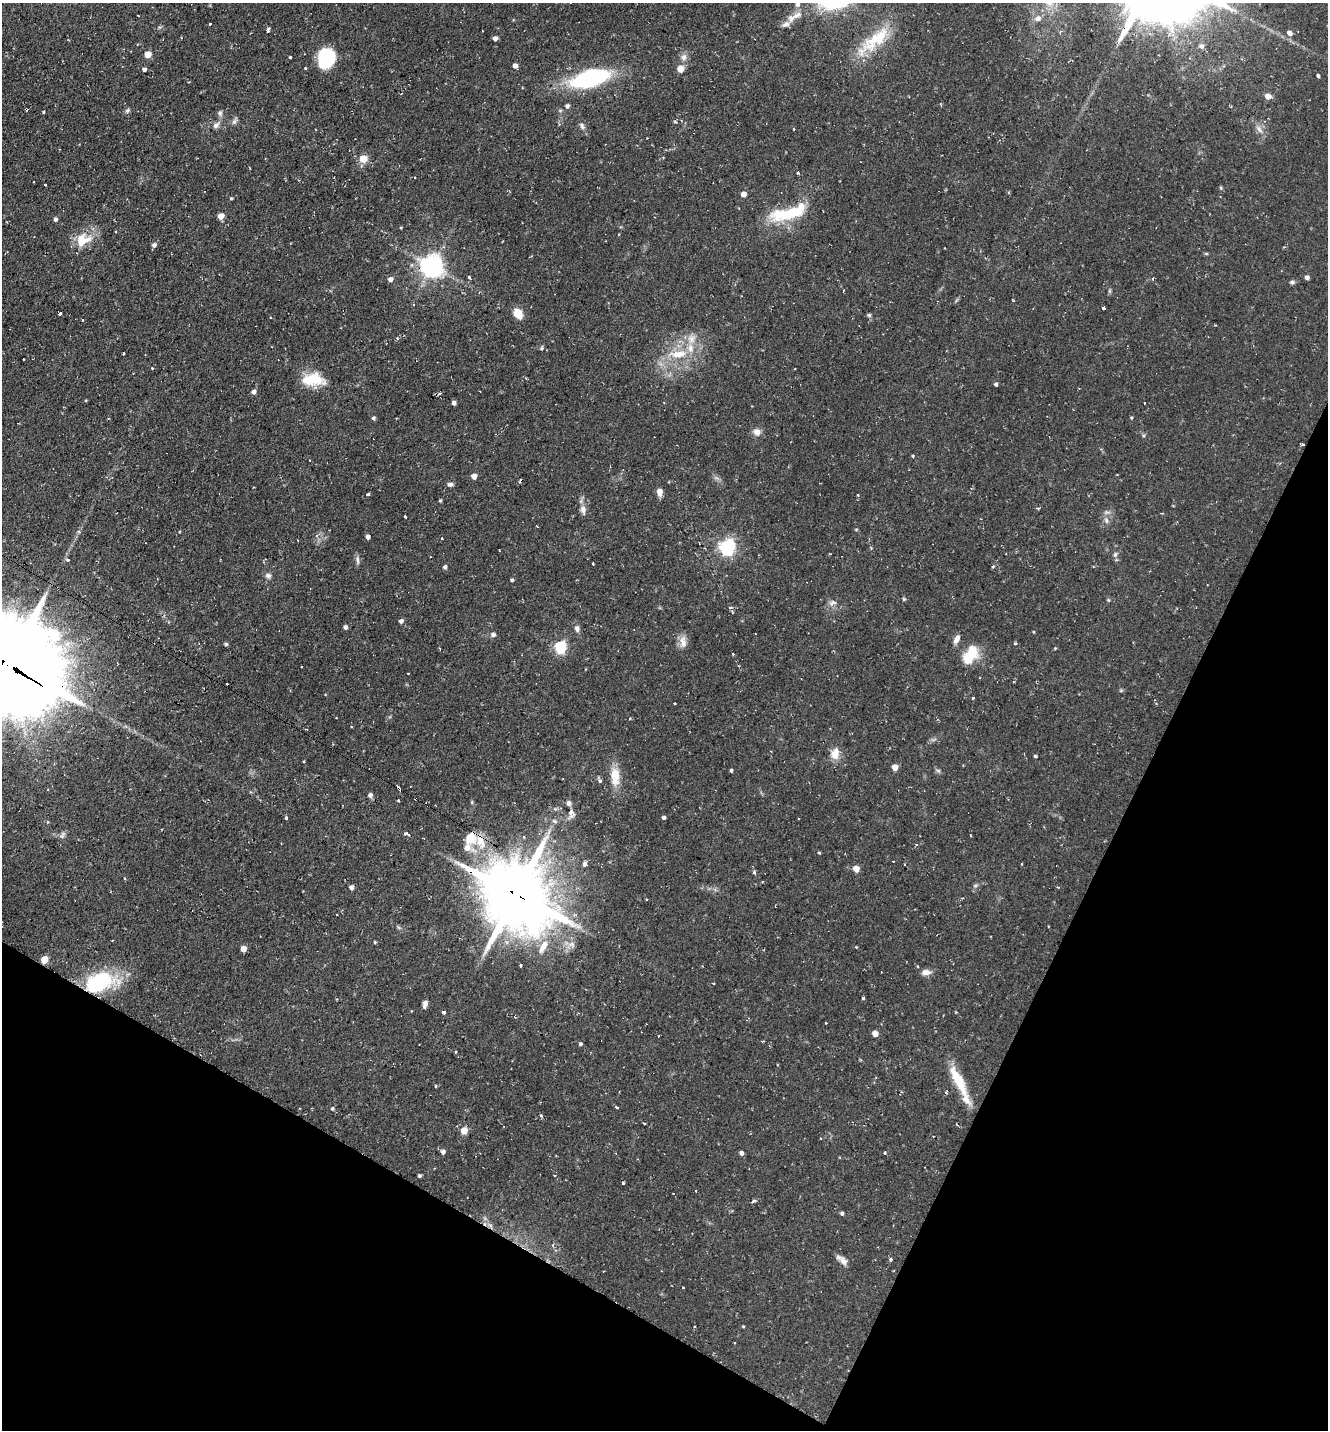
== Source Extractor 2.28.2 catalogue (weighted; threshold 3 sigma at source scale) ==
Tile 15 of 4 x 4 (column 3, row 4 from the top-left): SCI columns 2928-4253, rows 1-1428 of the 5727 x 5714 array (HDU 1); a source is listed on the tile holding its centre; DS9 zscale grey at full resolution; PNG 1330 x 1432 px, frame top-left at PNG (2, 3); no overlay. Shown black and unused: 25% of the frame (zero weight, under 2 of 3 exposures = <1% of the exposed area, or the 3 px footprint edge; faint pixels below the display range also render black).
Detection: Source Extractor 2.28.2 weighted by HDU 2 'WHT'; one run over the whole footprint, this tile lists its part. Background 0.0823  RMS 0.0071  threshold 0.0319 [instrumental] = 3 sigma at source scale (4.5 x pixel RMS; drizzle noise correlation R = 1.50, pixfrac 1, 0.05/0.05 arcsec/px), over >= 5 px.
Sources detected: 203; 1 inside a brighter object's white glare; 14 cosmic-ray / hot-pixel residue — not listed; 7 inside a brighter listed object's ellipse — not listed separately; the other 181 listed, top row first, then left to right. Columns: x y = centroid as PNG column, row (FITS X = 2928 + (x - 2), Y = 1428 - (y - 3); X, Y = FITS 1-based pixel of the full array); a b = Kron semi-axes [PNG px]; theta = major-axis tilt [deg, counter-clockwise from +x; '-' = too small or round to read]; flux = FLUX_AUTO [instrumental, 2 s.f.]
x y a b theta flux
797 5 7 6 - 2.2
138 16 3 2 - 0.5
791 18 12 9 47 5.6
1038 18 7 7 - 3.7
210 24 3 3 - 3.6
268 30 5 3 - 1.4
1289 33 5 5 - 3.9
495 38 5 4 - 2.8
875 40 56 16 40 31
1202 46 7 6 - 2.8
148 54 5 4 - 11
290 57 3 3 - 1.4
684 57 9 8 - 3.2
326 59 20 15 64 34
515 66 5 5 - 3.4
305 68 3 3 - 1.1
144 69 4 4 - 1.8
680 69 5 4 - 12
1318 76 3 3 - 1.4
590 78 30 13 16 100
1268 96 5 5 - 6.6
567 106 5 5 - 2.4
127 110 7 5 45 1.4
43 112 3 3 - 1.6
220 113 8 6 82 2
675 121 4 3 - 0.98
234 122 9 6 59 2
216 125 10 6 45 2.9
582 126 10 6 -61 2.3
794 129 3 3 - 0.61
1259 129 12 5 -50 3
363 159 5 5 - 16
798 173 3 3 - 1
33 182 3 2 - 0.71
45 185 3 3 - 1.1
1221 188 5 3 - 0.81
743 194 4 4 - 5.7
231 199 4 3 - 0.98
790 213 45 13 11 34
221 216 5 4 - 8.2
55 219 5 4 - 2
83 240 24 18 25 15
154 245 5 5 - 2.5
1206 254 6 4 -1 0.78
432 266 7 7 - 570
469 277 4 3 - 1.9
1307 277 4 4 - 2.7
1153 278 4 3 - 0.77
390 279 5 5 - 3.3
1292 282 5 5 - 1.7
1103 308 4 3 - 4.1
60 314 3 3 - 2.8
518 314 10 7 -56 12
869 315 6 5 - 1.2
270 318 3 3 - 0.82
397 338 4 4 - 0.98
691 339 14 10 76 7.2
541 348 6 4 23 1
678 354 25 11 5 16
152 368 3 3 - 0.83
313 380 27 14 -2 20
996 384 4 4 - 1.6
254 392 5 4 - 2.5
454 403 4 4 - 2.1
1144 403 3 2 - 0.72
1131 417 4 3 - 0.7
373 418 5 4 - 1.2
757 432 10 9 - 4.1
1302 444 4 3 - 0.77
310 460 3 2 - 0.51
474 476 4 4 - 5.6
450 484 7 5 5 1.9
660 492 7 6 - 4.9
368 494 4 3 - 2.2
858 495 3 3 - 0.84
440 501 4 3 - 0.8
583 510 12 7 -85 3.7
405 516 3 3 - 1
1106 520 9 5 -71 2.3
856 529 5 3 - 0.63
79 532 5 5 - 1.1
368 537 5 4 - 2.2
442 538 3 3 - 0.88
727 547 6 6 - 210
1115 555 9 5 63 1.7
68 560 3 3 - 2.8
357 560 13 4 -86 2
593 563 3 3 - 1.9
993 566 4 4 - 0.88
445 567 5 4 - 1.9
268 575 8 6 -10 2.1
512 580 4 3 - 1.1
904 599 5 4 - 0.84
833 602 12 6 8 2.7
401 621 4 4 - 2.5
345 627 5 4 - 2.1
577 629 8 7 - 2.6
493 635 7 6 - 2.1
957 639 12 6 61 3.5
683 641 17 9 -86 5.3
226 644 5 4 - 1.1
1015 644 4 3 - 0.76
560 647 6 5 - 89
439 648 4 2 - 0.64
733 654 3 3 - 1
970 656 22 13 51 19
8 665 33 31 -83 10000
973 698 3 3 - 1.1
336 717 2 2 - 0.62
351 727 3 2 - 0.63
835 754 15 11 74 7.8
1035 756 3 3 - 1
895 767 4 4 - 9
731 770 4 3 - 0.96
938 771 6 4 -2 1.2
615 776 25 11 -85 13
600 780 11 5 -66 1.6
399 789 5 3 - 2.7
370 795 6 5 - 2.1
398 801 3 3 - 1.1
472 802 5 3 - 0.71
569 803 7 6 - 2.1
571 813 9 6 82 4.7
664 817 4 4 - 1.6
286 818 3 3 - 1.7
555 821 8 5 -27 1.5
406 834 8 4 -22 2.4
62 836 7 5 44 1.6
971 836 3 2 - 0.66
524 837 3 3 - 0.91
480 841 25 12 -73 14
467 848 9 9 - 4.6
819 853 4 3 - 0.66
893 861 3 2 - 0.77
585 864 4 4 - 6.4
856 869 5 4 - 9.2
754 872 5 5 - 0.97
975 886 6 4 19 1.1
351 887 4 4 - 3
516 895 22 19 -45 5600
647 899 3 2 - 0.88
399 928 6 4 -20 1
375 942 4 3 - 0.7
572 944 10 7 -37 3.4
543 947 22 9 62 9.6
856 947 3 3 - 0.5
243 949 5 4 - 7.1
44 960 5 5 - 14
521 965 3 3 - 2.4
926 972 12 7 2 4.1
99 982 33 19 17 61
863 998 3 3 - 1.7
425 1004 9 5 75 2.7
443 1012 4 3 - 3.6
826 1023 2 2 - 0.59
875 1034 4 4 - 8.2
658 1036 3 2 - 0.49
763 1041 4 2 - 0.66
580 1044 4 4 - 1.2
958 1080 42 10 -62 23
946 1093 4 4 - 0.93
617 1107 4 3 - 0.91
332 1109 5 4 - 0.9
541 1116 4 3 - 1.5
645 1123 3 2 - 0.88
464 1131 5 5 - 12
820 1138 3 2 - 0.73
443 1152 5 4 - 2.6
741 1153 4 4 - 2.3
884 1153 4 3 - 0.85
419 1176 4 4 - 1.1
622 1183 3 3 - 2.1
696 1191 3 2 - 0.56
753 1201 7 4 27 1.1
842 1213 4 4 - 1.5
553 1246 5 3 - 0.85
891 1259 5 4 - 1.2
842 1260 16 7 -41 4
683 1287 2 2 - 0.66
743 1326 5 3 - 0.57
734 1342 3 2 - 0.42
Overlapping masked pixels (flux is a lower limit): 6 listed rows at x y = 8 665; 399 789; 480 841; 516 895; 44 960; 99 982
Isophote crosses this tile's border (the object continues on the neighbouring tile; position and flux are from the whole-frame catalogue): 1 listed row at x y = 8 665